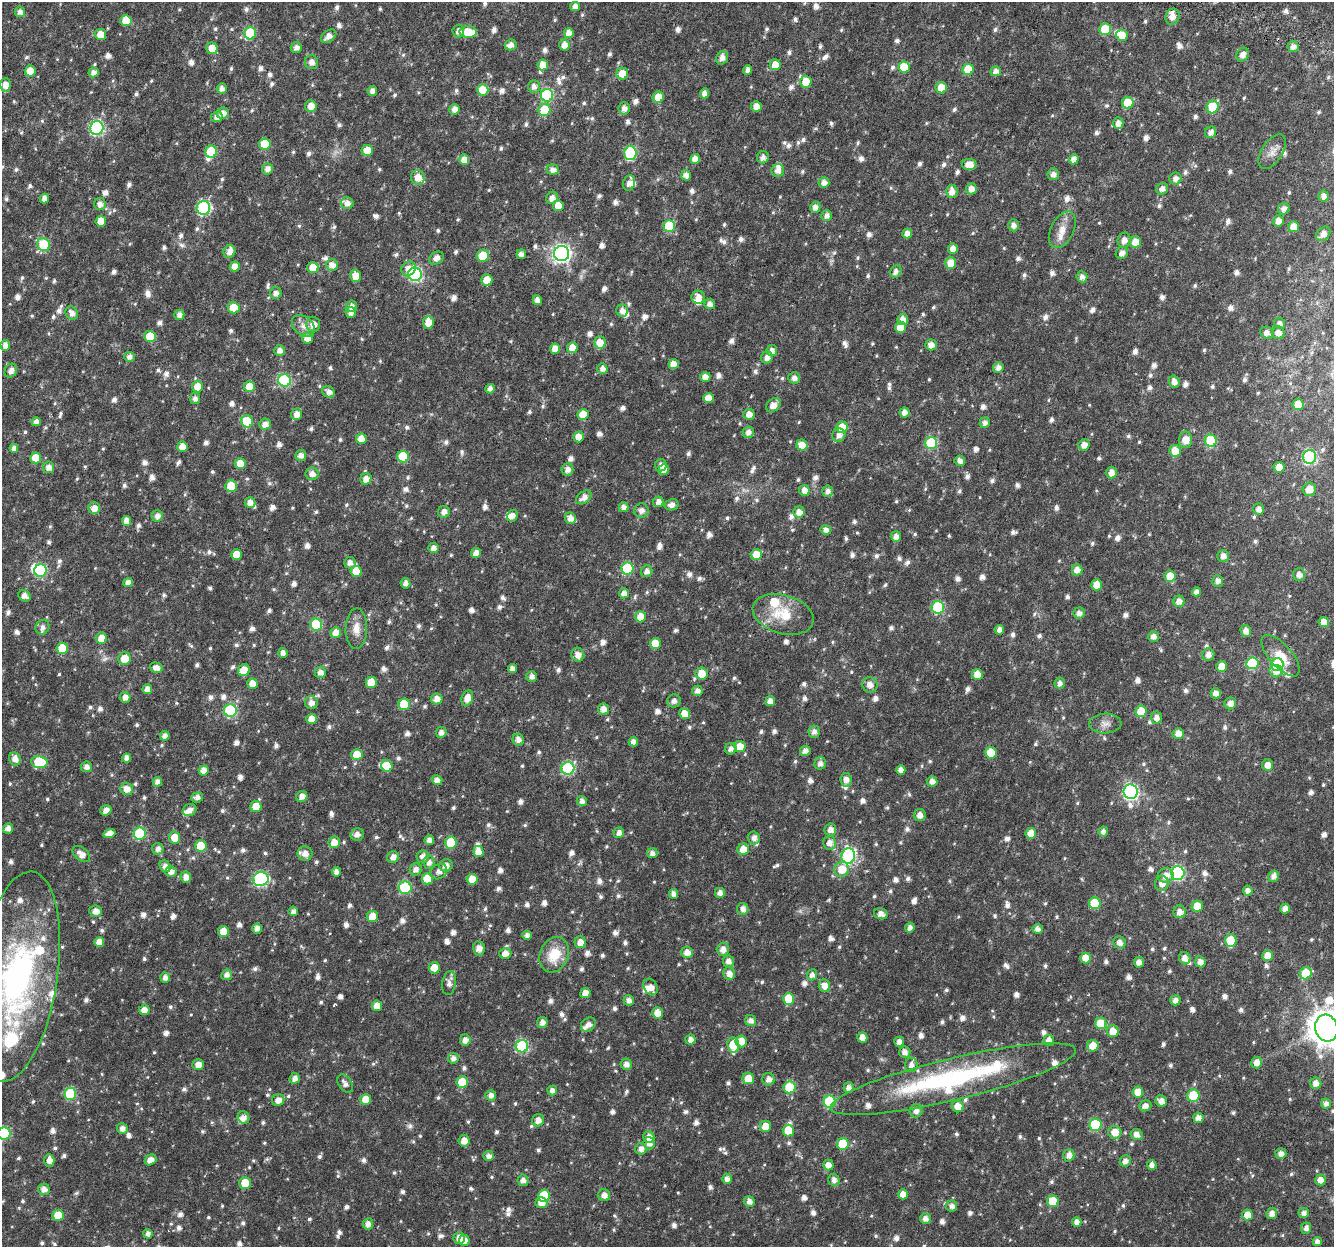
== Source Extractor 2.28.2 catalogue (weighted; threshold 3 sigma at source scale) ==
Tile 10 of 4 x 4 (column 2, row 3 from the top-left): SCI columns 1387-2718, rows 1552-2796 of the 5445 x 5654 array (HDU 1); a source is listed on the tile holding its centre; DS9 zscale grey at full resolution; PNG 1336 x 1249 px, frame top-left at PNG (2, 2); each listed source drawn as its Kron ellipse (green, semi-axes under 4 px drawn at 4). Shown black and unused: <1% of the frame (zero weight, under 3 of 6 exposures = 5% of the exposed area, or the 3 px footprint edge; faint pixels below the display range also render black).
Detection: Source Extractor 2.28.2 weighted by HDU 2 'WHT'; one run over the whole footprint, this tile lists its part. Background 0.0185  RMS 0.0024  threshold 0.00974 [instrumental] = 3 sigma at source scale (4.09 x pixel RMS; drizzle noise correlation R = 1.36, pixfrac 0.8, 0.0396/0.0396 arcsec/px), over >= 5 px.
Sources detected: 1153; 1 too faint to see at this stretch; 1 inside a brighter object's white glare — neither listed nor drawn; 35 inside a brighter listed object's ellipse — not listed separately; of the other 1116, all 500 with FLUX_AUTO >= 1.08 (the completeness limit of this list) listed and drawn (616 fainter detections not listed), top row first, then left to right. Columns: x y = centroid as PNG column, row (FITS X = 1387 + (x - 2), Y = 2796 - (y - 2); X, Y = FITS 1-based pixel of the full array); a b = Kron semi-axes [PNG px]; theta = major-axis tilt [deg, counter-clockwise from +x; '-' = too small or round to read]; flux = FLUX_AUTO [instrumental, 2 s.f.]
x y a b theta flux
575 6 5 4 - 1.1
20 12 5 5 - 1.1
1172 17 8 7 - 1.6
126 20 5 5 - 3.9
1105 29 6 6 - 8.4
458 31 6 6 - 1.2
468 32 8 6 -3 5.2
250 33 6 6 - 12
569 33 5 5 - 2.1
101 34 5 5 - 2.8
1122 35 6 5 - 2.4
329 36 8 5 36 1.4
511 45 6 5 - 1.2
564 45 5 5 - 2
1293 46 5 5 - 1.3
296 47 5 5 - 1.1
212 48 6 5 - 3.5
1242 55 7 6 - 1.3
722 58 7 5 72 1.4
311 62 7 6 - 1.2
543 65 5 5 - 2.9
775 65 5 5 - 3.1
904 67 5 5 - 5.4
968 69 5 5 - 5.4
747 70 5 4 - 1.2
30 71 5 5 - 3.1
996 71 5 5 - 1.3
94 72 5 5 - 1.3
622 74 6 6 - 2.7
806 82 6 5 - 3.7
5 85 7 5 87 1.9
534 86 6 6 - 1.2
222 88 5 5 - 1.1
941 88 6 5 - 3.4
483 90 5 5 - 5.2
372 91 5 4 - 1.2
705 93 5 4 - 1.2
547 95 6 6 - 21
658 97 5 5 - 3
1128 103 6 5 - 7.2
311 106 6 6 - 2
756 106 5 5 - 2
1213 107 6 6 - 7.2
624 108 6 5 - 1.2
454 109 5 5 - 1.4
544 110 6 6 - 7.2
223 113 6 5 - 1.6
217 117 6 5 - 1.2
1118 123 6 5 - 1.4
97 128 7 6 - 35
1210 132 6 5 - 1.2
265 144 6 5 - 8.3
367 151 5 5 - 5.3
211 152 6 6 - 11
1272 152 19 10 57 1.9
630 153 7 6 - 17
763 157 6 6 - 1.1
695 159 5 5 - 1.7
1074 159 5 4 - 1.4
464 160 5 5 - 2.1
969 164 7 5 -8 2.3
267 169 5 5 - 1.2
553 170 6 5 - 1.3
778 171 6 6 - 1.2
1053 174 6 5 - 1.3
686 175 5 5 - 1.3
418 177 7 7 - 2.5
1175 179 6 6 - 1.2
824 182 5 5 - 1.3
629 183 8 6 72 1.3
971 189 5 5 - 1.6
1162 189 6 5 - 1.2
952 191 7 5 -88 1.7
1324 196 5 5 - 1.3
44 198 5 4 - 1.3
552 198 6 5 - 1.2
347 203 6 6 - 1.3
100 204 6 6 - 1.2
558 206 5 5 - 3.5
815 207 5 5 - 1.3
203 208 7 7 - 28
1284 209 6 5 - 1.2
827 216 5 5 - 1.1
101 221 5 5 - 2.8
1278 221 5 5 - 1.5
1013 225 6 5 - 1.1
669 226 6 6 - 13
1294 227 5 5 - 3
1062 230 19 11 63 2.7
907 234 5 5 - 1.6
1323 234 8 6 45 1.5
1124 240 7 6 - 1.4
1135 242 6 6 - 2.5
44 245 7 6 - 11
953 249 5 5 - 2
229 252 6 6 - 1.6
562 253 7 7 - 74
1122 253 6 5 - 1.3
521 254 5 4 - 1.1
483 256 6 6 - 5.4
437 258 8 6 29 1.3
951 263 6 5 - 3.3
332 265 6 5 - 1.7
235 267 5 5 - 1.9
313 267 5 5 - 2.8
409 269 7 7 - 1.8
896 272 6 5 - 1.2
415 274 7 6 - 31
356 276 6 5 - 3.4
1082 277 5 5 - 1.1
487 280 5 5 - 3.4
276 293 6 5 - 1.2
698 297 7 6 - 1.6
537 300 5 4 - 1.2
710 304 5 5 - 1.2
352 306 6 5 - 1.3
234 308 6 5 - 5.1
622 310 6 6 - 1.2
351 312 6 5 - 1.2
72 313 7 6 - 1.3
179 315 5 5 - 1.2
903 319 5 5 - 1.9
428 322 6 5 - 2.7
1280 323 6 5 - 1.1
313 324 7 7 - 1.6
303 326 13 9 -41 1.6
900 327 5 5 - 3.5
1267 333 7 5 -28 1.2
1278 333 6 6 - 1.5
150 336 6 5 - 5.1
307 338 5 5 - 2.5
600 342 6 6 - 3
5 345 5 5 - 1.3
931 345 5 5 - 1.4
572 348 5 5 - 2.7
555 349 5 5 - 2.1
280 350 5 5 - 1.3
772 351 5 5 - 1.3
129 357 5 5 - 1.1
767 358 6 5 - 1.3
673 364 5 5 - 2
998 367 5 5 - 1.2
602 369 5 5 - 1.1
11 371 7 6 - 1.3
705 377 5 5 - 1.9
794 378 6 5 - 1.1
284 380 6 6 - 21
1174 382 6 5 - 1.3
197 387 6 5 - 3
249 387 5 5 - 4.2
490 389 5 4 - 1.1
329 392 6 5 - 1.1
195 398 5 5 - 1.1
708 398 5 5 - 2.1
773 405 8 6 42 2.1
1298 405 5 5 - 3.1
905 412 5 5 - 1.5
297 414 6 5 - 1.7
583 414 5 5 - 3.2
749 414 5 5 - 1.6
247 421 6 5 - 7.8
36 422 4 4 - 1.1
985 423 5 5 - 1.1
265 424 6 5 - 1.4
842 427 6 5 - 5.2
748 432 6 5 - 1.2
839 435 7 6 - 1.4
578 437 5 5 - 2.1
361 439 5 5 - 2.9
1186 440 8 6 88 2.4
1211 441 6 6 - 14
931 443 6 6 - 15
802 445 5 5 - 2.5
1084 445 5 5 - 1.6
182 447 5 5 - 2.1
14 448 4 4 - 1.1
1175 451 6 5 - 3.6
301 455 5 5 - 1.2
403 457 6 6 - 9.3
1310 457 7 6 - 27
36 458 5 5 - 4.7
960 461 5 5 - 1.1
240 464 5 5 - 3.4
661 465 6 6 - 1.1
49 467 5 5 - 1.3
1279 467 5 5 - 2.1
567 469 6 6 - 1.3
664 470 6 5 - 1.5
1111 473 6 5 - 1.6
312 474 6 6 - 1.4
366 479 6 5 - 1.9
231 486 6 6 - 4.9
1309 489 7 6 - 2.6
804 490 5 5 - 1.7
828 491 5 5 - 1.2
584 497 9 5 35 1.4
250 502 5 5 - 1.3
658 502 5 5 - 1.3
672 505 7 5 12 1.3
624 507 5 5 - 1.3
94 508 6 6 - 1.7
1259 509 6 5 - 1.3
641 510 7 7 - 1.3
444 512 6 6 - 1.4
799 512 6 5 - 1.5
157 516 6 5 - 1.2
512 516 6 5 - 1.3
570 518 6 5 - 1.6
127 521 5 4 - 1.8
826 530 5 4 - 1.2
896 536 5 5 - 1.3
433 548 5 5 - 1.2
476 553 5 4 - 1.8
236 554 5 5 - 3.4
756 554 5 5 - 3.7
1223 556 6 6 - 1.3
350 563 6 5 - 1.3
627 569 6 6 - 15
40 570 6 6 - 18
1077 570 5 5 - 1.8
356 571 5 5 - 4
647 571 6 5 - 1.1
1299 575 6 6 - 1.2
1170 576 5 5 - 4.1
1218 581 6 5 - 1.1
128 583 5 4 - 1.5
405 583 5 5 - 1.1
1097 585 5 5 - 2.9
1196 592 4 4 - 1.1
624 593 5 5 - 1.2
24 596 6 5 - 1.4
1179 601 6 5 - 1.7
938 607 6 6 - 16
1079 613 5 5 - 1.2
783 614 31 19 -16 7.3
640 617 5 5 - 2.5
1324 622 5 5 - 1.8
316 625 6 6 - 14
42 627 7 6 - 1.2
356 628 20 11 89 2.6
999 630 5 4 - 1.1
1246 631 6 5 - 1.4
336 633 5 5 - 2.9
1153 637 5 5 - 1.2
101 638 5 5 - 2.6
655 644 5 5 - 4.1
62 648 6 5 - 6.3
283 653 5 4 - 1.1
578 655 7 6 - 1.8
1208 655 6 6 - 1.3
1281 656 26 11 -48 3.9
125 658 6 6 - 3.2
1252 663 6 6 - 13
1277 665 6 6 - 11
1222 666 5 5 - 3
156 668 6 5 - 1.5
512 669 4 4 - 1.2
244 670 6 5 - 3.7
1276 671 6 6 - 1.6
320 672 5 5 - 1.4
701 673 6 6 - 3.6
977 674 5 5 - 2.7
531 676 5 5 - 1.1
371 682 5 5 - 3.9
1060 683 5 5 - 1.1
252 684 5 5 - 2.4
870 685 8 7 - 1.5
147 689 5 5 - 1.6
697 691 5 5 - 1.2
1216 693 5 5 - 1.6
125 697 5 5 - 1.5
467 698 8 5 68 2.1
437 699 6 5 - 1.7
674 701 7 6 - 1.2
770 701 5 5 - 1.4
311 703 6 6 - 1.3
1230 703 6 5 - 1.6
404 704 6 6 - 6.9
604 709 6 5 - 1.5
230 711 6 6 - 21
1141 711 6 5 - 5.4
685 714 5 5 - 2.8
1156 717 6 5 - 1.3
312 719 5 5 - 2.6
1105 723 16 10 3 1.6
441 732 5 5 - 1.1
814 732 6 5 - 1.2
1178 733 5 5 - 1.8
165 736 5 5 - 1.2
518 740 6 5 - 1.2
633 742 4 4 - 1.2
740 746 6 5 - 3
731 749 6 5 - 1.1
805 751 5 5 - 1.2
991 753 5 5 - 4.9
357 754 6 5 - 4.1
126 758 4 4 - 1.2
15 759 7 6 - 1.6
39 762 8 6 -10 11
820 763 6 5 - 1.1
1268 765 5 5 - 2
387 766 6 5 - 4.7
86 767 5 5 - 1.1
568 768 6 6 - 24
204 770 5 5 - 1.6
901 770 5 4 - 1.4
437 780 5 5 - 1.3
846 780 7 5 -82 1.4
932 781 5 5 - 1.4
157 782 5 4 - 1.1
127 789 6 6 - 2
1131 792 7 7 - 47
302 796 6 5 - 1.6
197 797 6 5 - 1.1
582 801 5 5 - 1.2
256 807 5 5 - 4
106 810 6 5 - 1.4
190 810 7 6 - 1.4
920 815 6 6 - 1.6
8 828 5 5 - 1.3
830 830 6 6 - 1.3
1103 832 5 5 - 1.1
109 833 6 4 18 1.6
619 833 5 5 - 1.1
1031 833 5 5 - 3
140 834 6 6 - 17
357 834 7 6 - 1.3
174 838 6 5 - 3.3
754 838 6 6 - 1.1
429 840 5 5 - 1.2
334 842 6 5 - 2.3
451 842 6 6 - 8.3
830 843 7 6 - 1.5
201 846 6 5 - 7.5
158 849 5 5 - 1.2
743 849 5 5 - 2.8
478 852 5 5 - 2.2
305 853 7 7 - 1.7
652 853 5 5 - 1.1
81 854 10 6 -40 2
848 856 7 7 - 31
393 857 6 5 - 1.4
423 857 6 6 - 1.4
429 862 7 6 - 1.2
446 865 6 6 - 1.5
165 866 6 5 - 1.3
416 869 6 6 - 1.2
842 869 7 7 - 3.9
439 871 9 7 35 1.4
171 872 6 5 - 1.3
336 872 5 4 - 1.2
1178 873 6 6 - 33
1166 875 8 7 - 1.7
1274 876 6 5 - 1.2
186 877 5 5 - 1.7
261 879 8 7 - 35
427 879 6 5 - 4.6
472 879 5 5 - 3.5
1162 883 7 7 - 1.5
405 888 6 6 - 15
1248 891 5 5 - 1.2
720 893 5 5 - 1.3
673 894 5 4 - 1.2
1095 903 6 6 - 8.8
1197 906 5 5 - 3.9
743 909 6 6 - 1.2
1285 909 5 4 - 1.3
96 911 6 6 - 1.7
293 911 5 5 - 1.1
1180 912 6 6 - 1.4
881 914 7 5 -16 1.2
372 916 5 5 - 3.3
257 928 5 5 - 1.3
910 928 5 4 - 1.1
1037 929 5 5 - 1.1
223 931 5 5 - 3
527 935 5 4 - 1.1
1231 940 6 6 - 7.4
99 942 5 5 - 2.1
580 942 6 5 - 2
1120 942 6 6 - 1.3
479 948 7 5 -82 1.8
723 949 6 6 - 1.4
687 952 6 5 - 1.9
505 953 6 5 - 1.6
554 955 18 14 68 6.1
1268 956 5 5 - 2.6
1085 958 5 5 - 2.7
1185 958 6 5 - 1.7
728 961 6 5 - 1.2
1139 962 5 5 - 1.3
1200 962 5 5 - 1.4
434 968 6 5 - 2.9
1306 973 6 6 - 6.1
729 974 6 6 - 1.5
227 975 5 5 - 1.2
812 975 5 5 - 1.1
17 977 106 40 81 62
165 978 5 5 - 1.1
449 983 12 7 80 1.4
824 986 6 5 - 1.8
651 987 9 6 -60 1.8
585 993 5 5 - 2
789 999 6 5 - 6.4
629 1000 5 5 - 1.1
1175 1000 5 5 - 1.2
377 1006 5 5 - 2.7
144 1010 5 5 - 1.6
657 1013 6 5 - 2.1
751 1021 6 5 - 1.2
542 1022 5 5 - 1.3
1101 1023 6 5 - 5.2
588 1024 8 6 41 1.1
1326 1028 13 11 -74 500
1113 1031 6 6 - 3
862 1037 5 5 - 2.1
465 1040 6 5 - 1.3
690 1040 5 5 - 1.3
1049 1040 5 5 - 1.8
741 1041 6 5 - 2.7
899 1042 5 5 - 1.2
733 1045 7 6 - 7
522 1046 6 6 - 17
1093 1046 6 5 - 3.2
905 1052 6 5 - 1.2
453 1058 5 5 - 1.1
1257 1063 6 5 - 1.6
626 1064 5 5 - 1.2
198 1065 5 5 - 1.7
911 1065 7 6 - 1.3
295 1078 6 5 - 1.2
748 1078 6 5 - 3.4
768 1079 6 6 - 1.4
953 1079 126 21 13 36
462 1082 5 5 - 5.1
1316 1083 5 5 - 1.5
345 1084 10 6 -55 1.1
789 1087 6 6 - 10
848 1088 5 5 - 1.1
552 1090 5 5 - 1.1
1138 1092 5 5 - 3.1
70 1094 6 6 - 13
491 1095 5 5 - 1.2
1193 1096 6 6 - 7.9
366 1099 5 5 - 3.2
278 1100 6 5 - 1.6
1161 1101 6 5 - 1.5
830 1102 6 6 - 17
1326 1103 5 5 - 1.1
958 1106 6 5 - 2.7
1145 1106 6 5 - 1.2
916 1111 6 6 - 1.4
244 1117 6 5 - 1.3
1198 1118 5 5 - 1.4
538 1120 6 6 - 1.4
1095 1125 6 6 - 14
765 1126 5 5 - 3.1
122 1128 5 5 - 1.2
788 1131 6 5 - 4.6
1115 1132 6 6 - 2.6
4 1133 6 6 - 19
1137 1135 6 5 - 1.4
649 1137 6 5 - 1.7
464 1141 5 5 - 2.1
649 1143 6 5 - 1.2
843 1144 6 6 - 7.3
641 1149 6 5 - 1.2
1281 1153 5 5 - 1.3
1069 1155 6 5 - 1.3
489 1156 5 5 - 1.1
49 1160 6 5 - 1.5
150 1160 6 5 - 1.7
1125 1161 6 5 - 1.2
828 1165 5 5 - 1.5
1152 1165 5 5 - 1.1
727 1179 5 5 - 1.2
523 1180 5 5 - 1.2
834 1180 6 5 - 1.1
1320 1180 5 5 - 1.8
245 1183 6 6 - 3.7
44 1189 6 5 - 1.3
903 1194 5 5 - 2.1
604 1195 6 6 - 1.3
544 1196 6 6 - 10
749 1201 5 5 - 1.2
1053 1201 6 5 - 7.2
541 1203 6 5 - 1.8
952 1206 5 5 - 1.2
1272 1213 6 5 - 1.4
1304 1213 5 5 - 1.1
58 1215 5 5 - 5.1
1247 1215 5 5 - 2.7
925 1219 5 5 - 1.3
1077 1222 5 5 - 1.4
368 1224 6 5 - 1.2
1306 1228 6 5 - 1.1
148 1234 5 4 - 1.1
459 1238 6 5 - 1.4
464 1240 5 5 - 1.9
1317 1241 5 4 - 1.1
Isophote crosses this tile's border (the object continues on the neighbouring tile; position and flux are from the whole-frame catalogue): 3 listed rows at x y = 17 977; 1326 1028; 4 1133